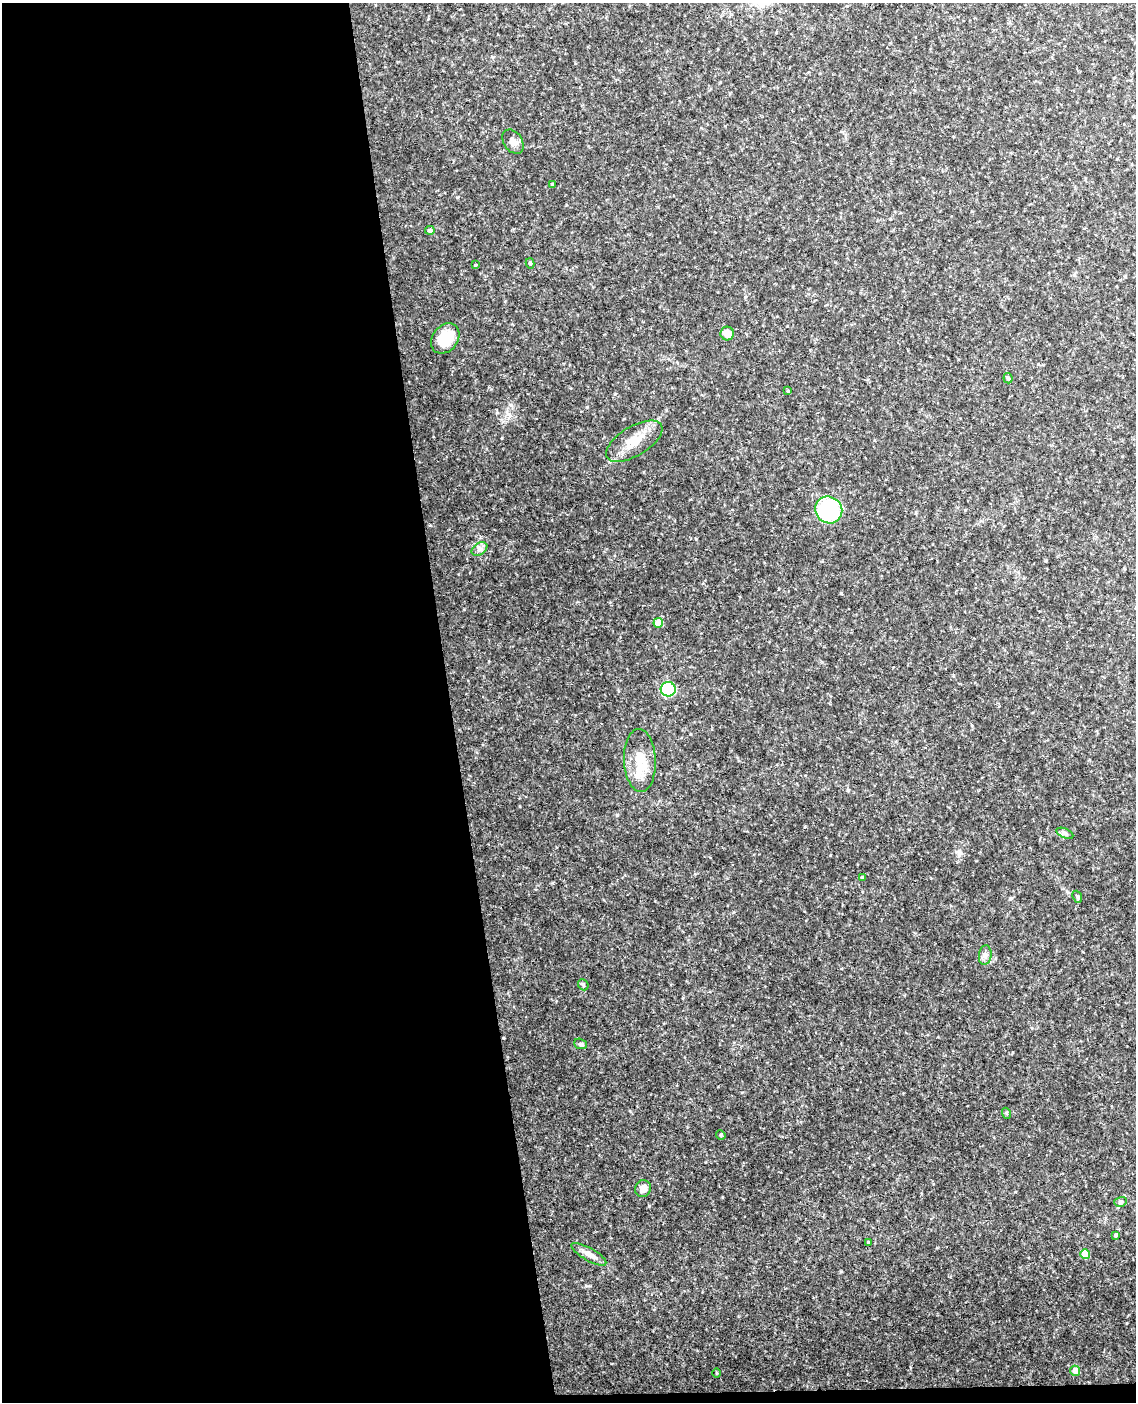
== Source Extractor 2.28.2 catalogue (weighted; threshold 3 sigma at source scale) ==
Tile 9 of 4 x 3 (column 1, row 3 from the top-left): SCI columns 59-1192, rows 243-1642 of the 4651 x 4581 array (HDU 1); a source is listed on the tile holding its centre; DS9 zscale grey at full resolution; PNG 1138 x 1404 px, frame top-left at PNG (2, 3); each listed source drawn as its Kron ellipse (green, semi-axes under 4 px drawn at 4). Shown black and unused: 40% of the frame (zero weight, under 3 of 4 exposures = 6% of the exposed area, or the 3 px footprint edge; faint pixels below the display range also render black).
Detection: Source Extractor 2.28.2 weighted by HDU 2 'WHT'; one run over the whole footprint, this tile lists its part. Background 0.131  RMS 0.011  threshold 0.0473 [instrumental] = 3 sigma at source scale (4.5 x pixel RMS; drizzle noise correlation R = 1.50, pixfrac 1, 0.05/0.05 arcsec/px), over >= 5 px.
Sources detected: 32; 1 inside a brighter listed object's ellipse — not listed separately; the other 31 listed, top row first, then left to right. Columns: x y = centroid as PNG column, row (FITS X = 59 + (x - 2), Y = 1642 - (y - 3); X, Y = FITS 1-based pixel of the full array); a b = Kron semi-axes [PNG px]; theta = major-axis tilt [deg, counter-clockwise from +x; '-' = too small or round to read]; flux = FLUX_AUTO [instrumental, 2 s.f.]
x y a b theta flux
513 142 13 9 -56 5.7
552 184 3 3 - 0.74
430 230 5 4 - 2.6
530 263 5 4 - 1.8
475 265 3 3 - 0.86
727 334 7 7 - 9.6
445 338 16 12 51 24
1008 378 5 4 - 1.8
787 391 3 3 - 0.98
634 441 32 14 31 20
829 510 14 13 - 77
479 549 8 5 34 3.3
658 623 5 5 - 19
668 689 7 7 - 90
640 760 31 16 -88 25
1065 833 9 4 -23 2.4
862 877 3 3 - 1.3
1077 897 6 4 -67 1.5
985 955 10 6 81 3.5
583 985 6 5 - 1.6
580 1044 7 5 -19 1.8
1006 1113 5 3 - 0.99
721 1135 5 4 - 1.3
643 1189 8 8 - 6.2
1120 1202 6 5 - 1.8
1116 1235 4 3 - 1.6
868 1243 4 3 - 0.93
589 1254 20 6 -30 6.7
1085 1254 5 4 - 22
1075 1371 5 5 - 7.9
716 1373 4 3 - 0.9
Unlisted compact peaks at least as high as the median listed source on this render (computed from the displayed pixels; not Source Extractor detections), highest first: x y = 511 405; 841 1271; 586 1286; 696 539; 617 815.